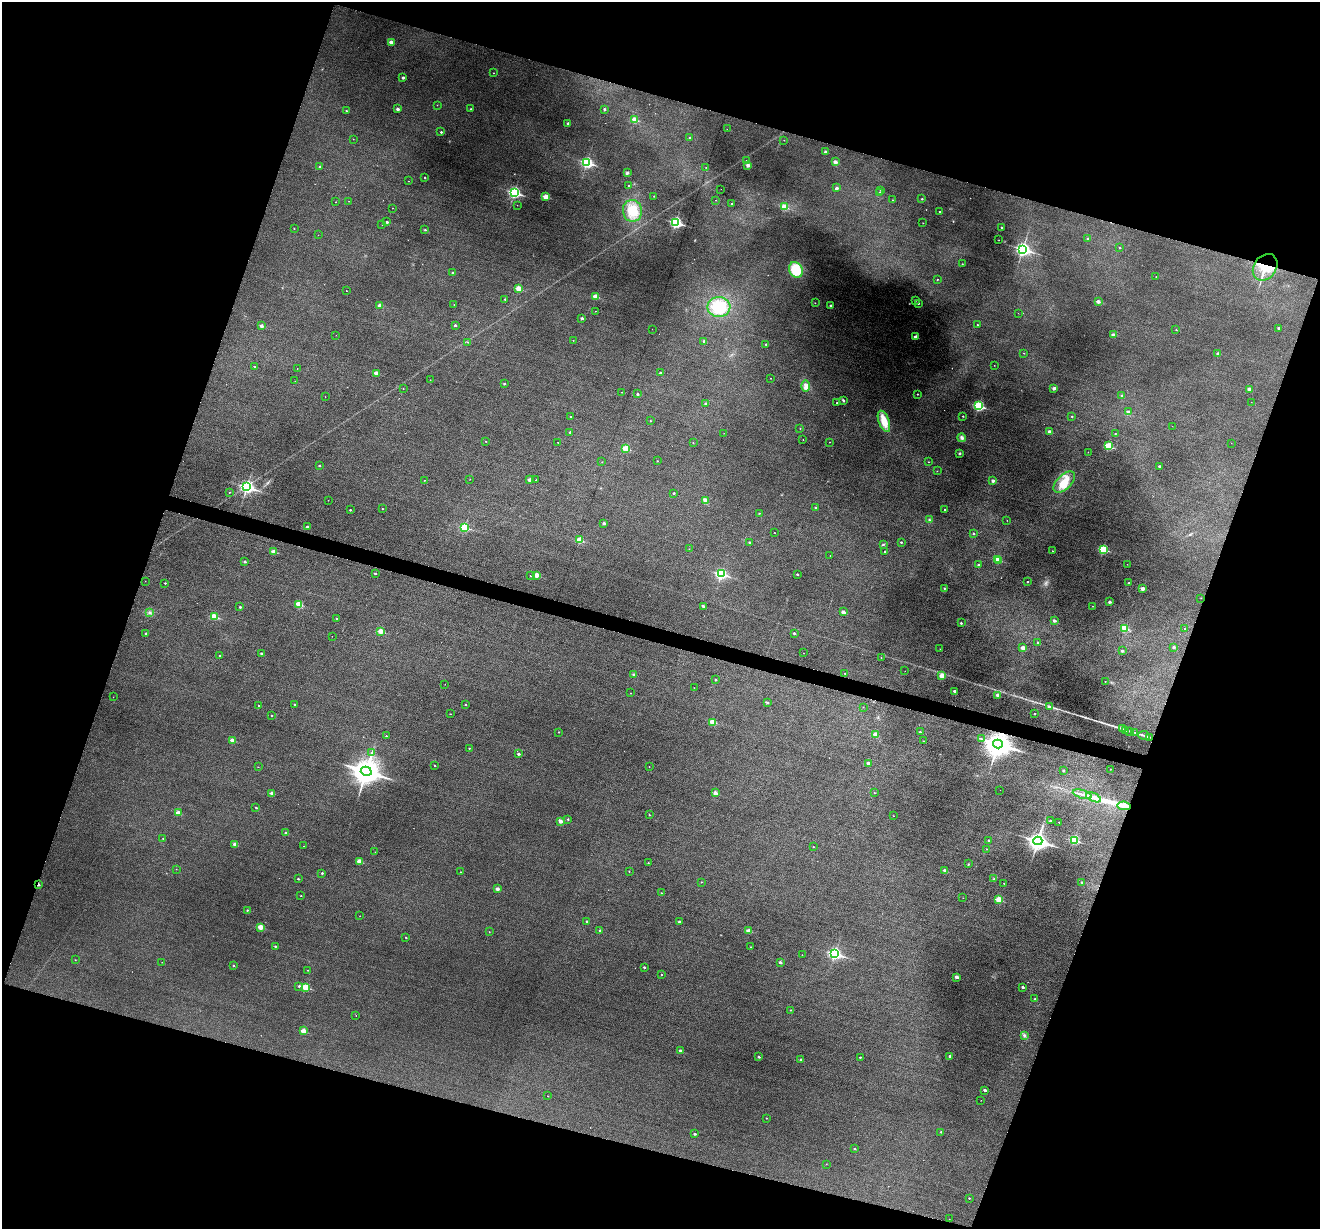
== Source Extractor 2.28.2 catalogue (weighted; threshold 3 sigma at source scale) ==
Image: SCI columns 3-5274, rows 256-5160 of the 5274 x 5288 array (HDU 1 of 3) = the unmasked area's bounding box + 8 px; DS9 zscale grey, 4 x 4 block average (1 PNG px = mean of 4 x 4 image px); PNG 1322 x 1231 px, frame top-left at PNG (2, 2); each listed source drawn as its Kron ellipse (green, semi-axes under 4 px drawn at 4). Shown black and unused: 37% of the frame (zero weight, under 3 of 6 exposures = <1% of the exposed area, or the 3 px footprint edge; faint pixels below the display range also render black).
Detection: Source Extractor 2.28.2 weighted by HDU 2 'WHT'. Background 0.0501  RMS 0.0057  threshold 0.0234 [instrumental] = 3 sigma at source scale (4.09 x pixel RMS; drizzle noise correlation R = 1.36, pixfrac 0.8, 0.05/0.05 arcsec/px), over >= 5 px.
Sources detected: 363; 4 too faint to see at this stretch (4 x 4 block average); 1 long thin detection or spike segment (spike, bleed or trail) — neither listed nor drawn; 2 coinciding with a brighter row at this scale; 2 inside a brighter listed object's ellipse — not listed separately; the other 354 listed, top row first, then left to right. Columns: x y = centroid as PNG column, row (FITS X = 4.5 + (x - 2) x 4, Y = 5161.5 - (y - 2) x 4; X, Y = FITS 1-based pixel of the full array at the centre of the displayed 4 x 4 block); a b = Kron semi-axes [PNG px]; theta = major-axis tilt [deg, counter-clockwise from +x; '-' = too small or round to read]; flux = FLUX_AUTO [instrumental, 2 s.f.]
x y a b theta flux
391 42 2 2 - 29
494 73 2 2 - 1.1
403 78 2 2 - 14
437 105 2 2 - 0.76
398 109 2 2 - 18
471 109 2 2 - 3
604 109 2 2 - 8.5
346 111 2 2 - 2.3
635 120 2 2 - 59
568 123 2 2 - 10
727 129 2 2 - 0.47
441 132 2 2 - 6
690 138 2 2 - 2.5
353 139 2 2 - 0.85
784 140 2 2 - 1.5
825 152 2 2 - 15
746 160 2 2 - 0.79
587 162 3 2 - 430
835 162 2 2 - 24
748 165 2 2 - 29
319 167 2 2 - 5.2
706 167 2 2 - 0.74
627 173 3 3 - 4.4
425 177 2 2 - 2.3
409 181 2 2 - 1.1
629 185 2 2 - 3.5
837 188 2 2 - 10
721 189 2 2 - 0.5
881 190 2 2 - 2.2
514 192 3 2 - 480
880 193 2 2 - 1.9
654 196 2 2 - 1.8
546 197 2 2 - 69
922 199 2 2 - 3.9
716 200 2 2 - 1
893 200 2 2 - 1.2
349 201 2 2 - 0.6
336 202 2 2 - 1.1
732 203 2 2 - 1.1
517 205 2 2 - 0.92
784 207 2 2 - 80
392 208 2 2 - 0.96
632 211 11 9 -81 63
939 211 2 2 - 1.3
387 222 2 2 - 7.2
676 222 3 2 - 470
923 223 2 2 - 1.4
382 225 2 2 - 0.57
1002 227 2 2 - 4.7
294 228 2 2 - 1.7
425 230 3 2 - 2.2
318 235 2 2 - 0.55
1088 239 2 2 - 8.2
999 240 2 2 - 0.86
1120 248 2 2 - 2.6
1023 249 3 3 - 780
962 264 2 2 - 0.93
1265 267 14 11 53 69
796 270 8 6 -61 79
452 273 2 2 - 4.2
1156 277 2 2 - 1.4
937 279 2 2 - 2.1
519 289 2 2 - 76
346 291 2 2 - 1.1
596 296 2 2 - 55
505 299 2 2 - 3.7
915 300 2 2 - 1.7
1098 301 2 2 - 20
815 303 2 2 - 1.2
918 303 2 2 - 2.6
454 305 2 2 - 0.77
830 305 2 2 - 8
380 306 2 2 - 27
719 307 11 10 - 93
595 311 2 2 - 1.1
1018 313 2 2 - 0.57
582 318 2 2 - 9.7
455 325 2 2 - 8.9
977 325 2 2 - 2.4
261 326 2 2 - 16
1279 328 2 2 - 8.6
652 329 2 2 - 0.48
1176 330 2 2 - 1.7
336 335 2 2 - 0.54
1113 335 2 2 - 18
915 337 2 2 - 31
573 340 2 2 - 0.86
704 341 2 2 - 9.6
468 342 2 2 - 1.6
766 344 2 2 - 3.8
1024 353 2 2 - 1.2
1218 353 2 2 - 16
994 365 2 2 - 0.97
254 366 2 2 - 3
297 368 2 2 - 0.74
376 373 2 2 - 40
660 373 2 2 - 7.6
771 378 2 2 - 1.4
430 380 2 2 - 0.52
295 381 2 2 - 0.46
504 384 2 2 - 5.5
806 386 6 4 89 12
403 388 2 2 - 1.4
1054 389 2 2 - 10
1249 389 2 2 - 22
622 392 2 2 - 0.6
637 394 2 2 - 5.5
917 394 2 2 - 2.5
1122 396 2 2 - 1.4
325 397 2 2 - 0.51
843 400 3 2 - 3.9
1251 402 2 2 - 0.54
837 403 2 2 - 2
705 404 3 2 - 2.9
979 406 3 2 - 360
1128 412 2 2 - 13
963 416 2 2 - 2.6
1072 416 2 2 - 2.8
570 417 2 2 - 2.8
650 421 2 2 - 2.2
884 421 11 5 -69 46
1172 426 2 2 - 0.68
800 428 2 2 - 1.3
1049 431 2 2 - 20
570 432 2 2 - 7.5
724 433 2 2 - 0.57
1115 434 2 2 - 2.1
962 438 4 3 - 7.4
803 440 2 2 - 0.78
485 441 2 2 - 1
558 442 2 2 - 3.1
830 442 2 2 - 0.98
693 443 2 2 - 1.6
1231 443 2 2 - 0.46
1108 446 2 2 - 150
626 448 2 2 - 94
1088 452 2 2 - 0.81
959 453 3 2 - 2.8
657 461 2 2 - 2.1
602 462 2 2 - 1.4
929 462 2 2 - 0.99
319 465 2 2 - 3.1
1159 466 2 2 - 15
937 471 2 2 - 0.85
470 479 2 2 - 0.92
424 480 2 2 - 1
529 480 2 2 - 20
536 480 2 2 - 1.2
993 481 2 2 - 19
1064 482 13 7 45 46
247 487 3 3 - 630
229 492 2 2 - 1.4
674 493 2 2 - 5.1
328 500 2 2 - 0.72
705 500 3 3 - 6
815 507 2 2 - 4.2
383 509 2 2 - 1.8
350 510 2 2 - 4.1
945 510 2 2 - 4.9
759 513 2 2 - 1.8
929 520 3 2 - 2.8
1007 520 2 2 - 0.79
604 523 2 2 - 10
307 527 2 2 - 11
465 527 3 2 - 160
775 533 2 2 - 0.78
974 533 2 2 - 2.9
579 540 2 2 - 77
749 542 2 2 - 4.2
901 542 2 2 - 4
883 544 3 2 - 3.3
689 549 2 2 - 1.2
1103 549 3 2 - 200
1052 551 2 2 - 1.2
274 552 2 2 - 37
885 552 2 2 - 1.4
830 556 2 2 - 0.57
997 559 2 2 - 58
999 560 2 2 - 20
245 562 2 2 - 9
1127 564 2 2 - 0.51
979 565 2 2 - 2.1
375 574 2 2 - 4.6
721 574 3 2 - 380
797 574 2 2 - 4.2
536 575 2 2 - 46
530 576 2 2 - 2.3
145 581 2 2 - 0.5
1028 581 2 2 - 1.9
165 583 2 2 - 3.2
1129 583 2 2 - 5.4
944 588 2 2 - 1.8
1142 589 2 2 - 28
1201 598 2 2 - 0.49
1110 602 2 2 - 12
299 604 2 2 - 95
703 606 2 2 - 10
1093 606 2 2 - 1.2
240 607 2 2 - 5.3
150 612 3 2 - 1.1
843 612 2 2 - 21
214 617 2 2 - 96
336 619 2 2 - 3.8
1054 620 2 2 - 15
961 623 2 2 - 4.6
1125 628 2 2 - 110
1185 628 2 2 - 1.8
381 631 2 2 - 60
146 633 2 2 - 5.9
794 633 2 2 - 6
332 636 2 2 - 0.6
1038 642 2 2 - 4.6
1174 647 2 2 - 8.6
1023 648 2 2 - 36
940 649 2 2 - 0.86
1122 651 2 2 - 6.7
803 653 2 2 - 0.67
261 654 2 2 - 6.9
220 656 2 2 - 4.2
881 657 2 2 - 0.74
905 671 2 2 - 0.4
845 674 2 2 - 2.2
634 675 2 2 - 13
942 676 2 2 - 30
716 680 2 2 - 4.1
1105 681 2 2 - 1.5
445 684 2 2 - 0.57
694 688 2 2 - 1.1
954 691 2 2 - 9.3
630 693 2 2 - 0.87
998 695 2 2 - 20
113 697 2 2 - 0.6
767 703 2 2 - 4.1
295 704 2 2 - 7.2
259 705 2 2 - 1.2
466 705 2 2 - 2.7
863 707 2 2 - 1.1
1049 707 2 2 - 12
450 714 2 2 - 1.1
1035 714 2 2 - 2.1
272 716 2 2 - 2.2
713 722 2 2 - 62
1123 729 4 2 - 2.6
1125 731 2 2 - 1.7
1130 731 2 2 - 0.98
559 732 2 2 - 2.2
920 732 2 2 - 3.8
1135 733 2 2 - 1.3
875 734 2 2 - 37
1144 735 6 2 -10 5.5
386 736 2 2 - 2.6
1150 737 3 2 - 3
981 739 2 2 - 1.6
232 740 2 2 - 32
923 741 2 2 - 2
998 744 5 4 - 4300
469 748 2 2 - 2.4
372 753 2 2 - 1.6
518 754 2 2 - 8.7
868 763 2 2 - 12
435 766 2 2 - 3
258 767 2 2 - 0.6
649 767 2 2 - 1.2
1110 769 2 2 - 1.6
1063 770 2 2 - 6
366 771 5 4 - 4200
1000 790 2 2 - 0.47
271 793 2 2 - 17
715 793 2 2 - 24
874 793 2 2 - 2
1082 794 9 2 -17 9.6
1093 797 8 3 -23 13
1124 806 6 2 -10 44
256 808 2 2 - 4.5
178 813 2 2 - 32
649 815 2 2 - 2.4
893 816 2 2 - 1.1
568 819 2 2 - 3
560 821 2 2 - 25
1050 821 2 2 - 7.6
1059 822 2 2 - 1.6
286 833 2 2 - 9.2
163 839 2 2 - 0.84
988 840 2 2 - 2.8
1074 840 3 2 - 210
1038 841 4 3 - 1600
235 844 2 2 - 16
303 846 2 2 - 0.72
813 847 2 2 - 1.3
987 849 2 2 - 1.6
375 852 2 2 - 0.63
359 861 2 2 - 35
648 863 2 2 - 2.4
968 864 2 2 - 1.1
176 869 2 2 - 0.58
629 871 2 2 - 1.8
945 871 2 2 - 23
460 872 2 2 - 1.5
322 873 2 2 - 5.2
298 879 2 2 - 3.9
994 879 2 2 - 1.7
701 882 2 2 - 1.5
1082 882 2 2 - 5.2
1004 883 2 2 - 1.6
38 884 2 2 - 10
497 889 2 2 - 19
661 893 2 2 - 2.4
301 896 2 2 - 2
963 898 2 2 - 0.71
999 900 2 2 - 90
247 910 2 2 - 4.2
360 916 2 2 - 0.87
587 921 2 2 - 4.1
679 922 2 2 - 9.2
260 927 2 2 - 55
600 930 2 2 - 5.4
749 931 2 2 - 40
489 932 2 2 - 0.88
406 937 2 2 - 3.8
275 946 2 2 - 4
751 947 2 2 - 1.9
835 954 3 2 - 550
802 955 2 2 - 0.54
75 960 2 2 - 1.5
162 962 2 2 - 0.5
780 962 2 2 - 11
233 966 2 2 - 3.1
644 967 2 2 - 4.3
308 970 2 2 - 1.2
661 975 2 2 - 1.7
956 977 2 2 - 18
299 986 2 2 - 6.3
305 987 2 2 - 110
1023 987 2 2 - 7.1
1035 999 2 2 - 1.8
790 1010 2 2 - 1.5
356 1016 2 2 - 0.64
303 1031 2 2 - 49
1024 1035 2 2 - 2.8
680 1051 2 2 - 11
950 1056 2 2 - 12
759 1057 2 2 - 6.7
860 1057 2 2 - 2.8
801 1060 2 2 - 9.6
985 1090 2 2 - 11
548 1096 2 2 - 0.63
981 1100 2 2 - 0.54
766 1118 2 2 - 1.4
941 1132 2 2 - 3.3
695 1134 2 2 - 7.1
854 1149 2 2 - 5.3
826 1164 2 2 - 1.1
969 1198 2 2 - 2.6
949 1219 2 2 - 0.75
Overlapping masked pixels (flux is a lower limit): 4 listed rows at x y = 1265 267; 998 744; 1124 806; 38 884
Diffuse or blended objects may show on this block-average render without a row.